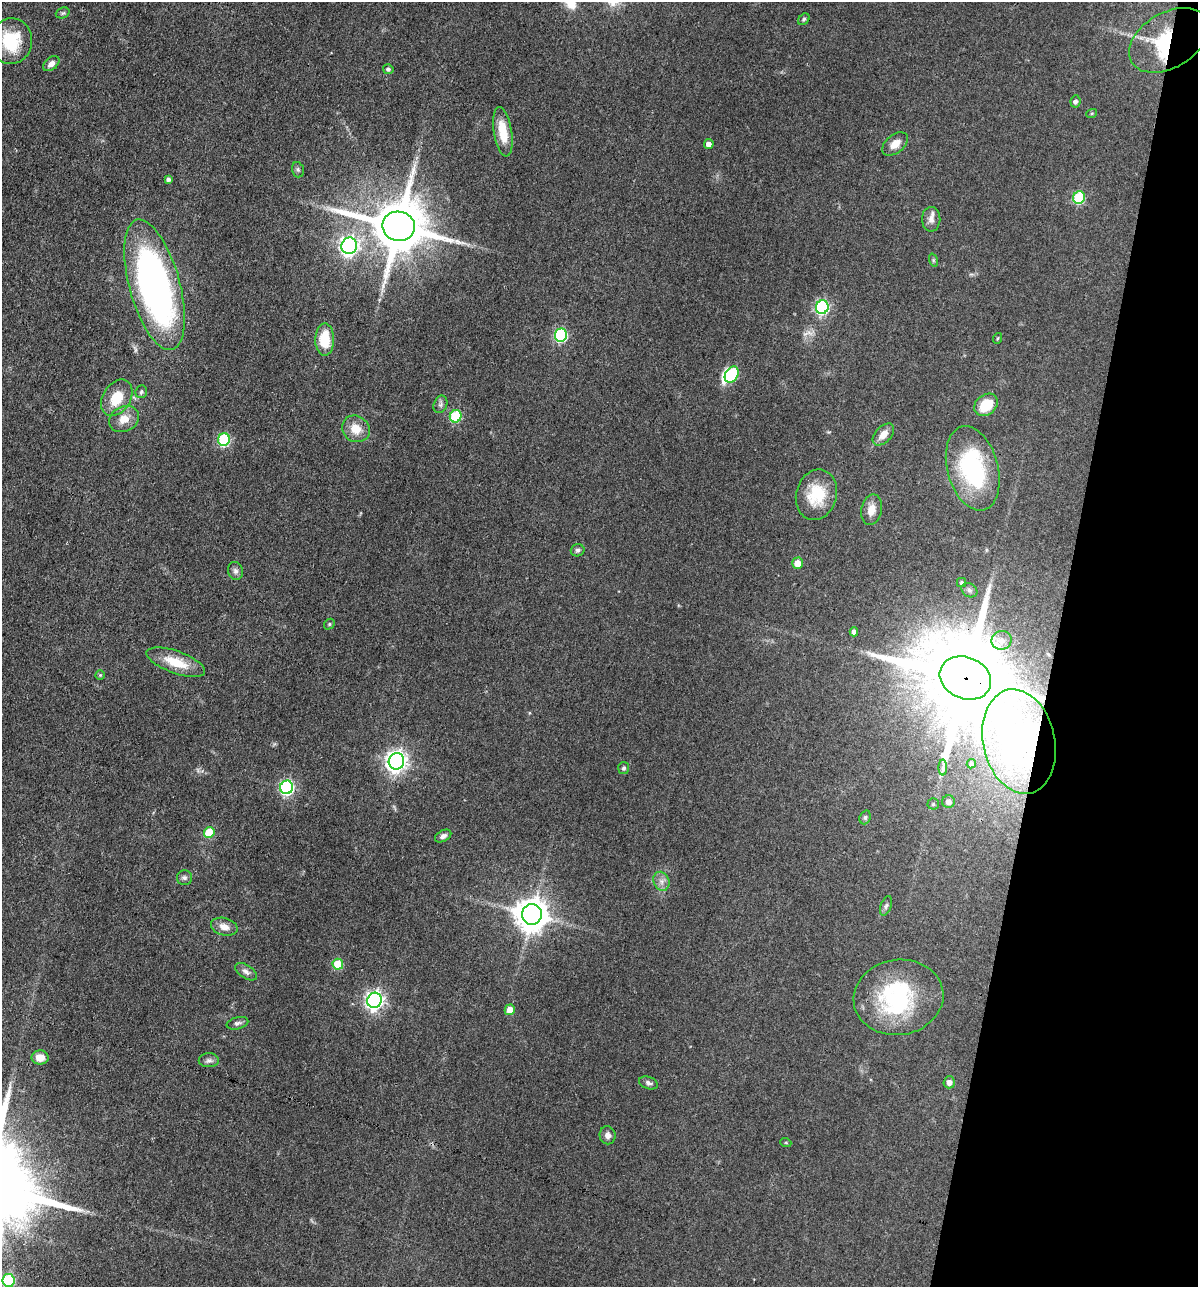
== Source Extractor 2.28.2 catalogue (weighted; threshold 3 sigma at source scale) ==
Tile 8 of 4 x 4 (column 4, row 2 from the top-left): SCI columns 3714-4909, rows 2570-3854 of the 5159 x 5138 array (HDU 1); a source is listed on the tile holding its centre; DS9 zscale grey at full resolution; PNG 1200 x 1289 px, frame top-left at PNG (2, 2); each listed source drawn as its Kron ellipse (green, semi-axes under 4 px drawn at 4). Shown black and unused: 12% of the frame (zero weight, under 3 of 4 exposures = <1% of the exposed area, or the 3 px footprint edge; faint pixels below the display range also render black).
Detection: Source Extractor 2.28.2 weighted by HDU 2 'WHT'; one run over the whole footprint, this tile lists its part. Background 0.0814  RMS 0.0065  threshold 0.0291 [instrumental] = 3 sigma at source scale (4.5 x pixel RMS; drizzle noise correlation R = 1.50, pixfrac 1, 0.05/0.05 arcsec/px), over >= 5 px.
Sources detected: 82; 5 inside a brighter object's white glare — neither listed nor drawn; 1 inside a brighter listed object's ellipse — not listed separately; the other 76 listed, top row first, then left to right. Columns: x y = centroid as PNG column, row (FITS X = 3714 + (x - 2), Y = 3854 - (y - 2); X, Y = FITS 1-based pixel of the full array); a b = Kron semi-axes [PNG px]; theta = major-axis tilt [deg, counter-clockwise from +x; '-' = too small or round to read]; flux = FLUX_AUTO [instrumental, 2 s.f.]
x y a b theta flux
63 13 7 5 20 1.1
804 19 6 5 - 1
1169 40 43 27 31 61
11 41 23 21 82 32
51 64 9 6 40 3.7
388 69 5 5 - 1.4
1075 101 6 5 - 1.9
1092 113 5 3 - 0.63
503 132 25 9 -81 16
709 144 5 4 - 3.5
895 144 15 9 39 6.7
298 170 8 5 -74 1.4
168 179 4 4 - 1.6
1079 198 6 6 - 46
931 219 12 9 89 3.7
399 226 16 14 -11 4500
349 246 8 7 - 210
933 260 7 4 -72 0.96
154 285 67 25 -75 280
822 307 7 6 - 120
561 335 6 6 - 87
998 338 5 3 - 0.61
325 339 16 9 90 19
732 374 8 6 58 53
141 392 6 5 - 1.3
117 398 20 14 58 16
440 404 9 6 67 1.8
986 405 13 10 40 18
456 416 6 6 - 46
124 419 15 12 27 8.3
356 429 14 12 -35 10
883 434 13 8 46 6.1
224 440 6 6 - 65
973 468 43 25 -75 76
816 495 25 20 74 22
871 510 15 10 78 7.1
578 550 7 6 - 1.7
797 563 5 5 - 8
235 571 9 7 -72 2.3
962 582 4 4 - 0.99
969 590 8 6 -33 1.9
329 624 6 5 - 0.96
854 632 4 4 - 3.4
1002 640 10 9 - 4
176 662 31 11 -20 17
100 675 5 4 - 0.74
965 678 26 21 -23 14000
1019 742 53 36 -78 91
396 761 8 7 - 390
971 764 5 4 - 0.99
943 767 8 4 90 1.6
624 768 6 5 - 1.4
287 787 7 6 - 140
948 802 6 6 - 3.2
933 804 5 5 - 0.94
865 817 7 5 69 1.1
209 833 5 5 - 24
443 836 9 5 29 2.3
184 878 7 7 - 1.8
661 881 10 7 -68 3.4
886 906 10 5 71 1.7
532 914 10 10 - 1100
224 927 13 8 -15 5.5
338 964 5 5 - 22
246 972 12 6 -33 2.7
898 997 45 37 9 72
374 1000 8 7 - 250
510 1010 5 5 - 6.8
237 1023 11 6 13 2
40 1057 8 7 - 6.5
209 1060 10 7 -1 2.4
949 1082 6 5 - 3.2
648 1083 10 6 -19 2
608 1135 9 8 - 3.3
786 1143 6 3 -19 0.67
9 1280 6 6 - 65
Overlapping masked pixels (flux is a lower limit): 2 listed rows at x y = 1169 40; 965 678
Isophote crosses this tile's border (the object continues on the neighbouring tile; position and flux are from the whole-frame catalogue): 1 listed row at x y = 9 1280